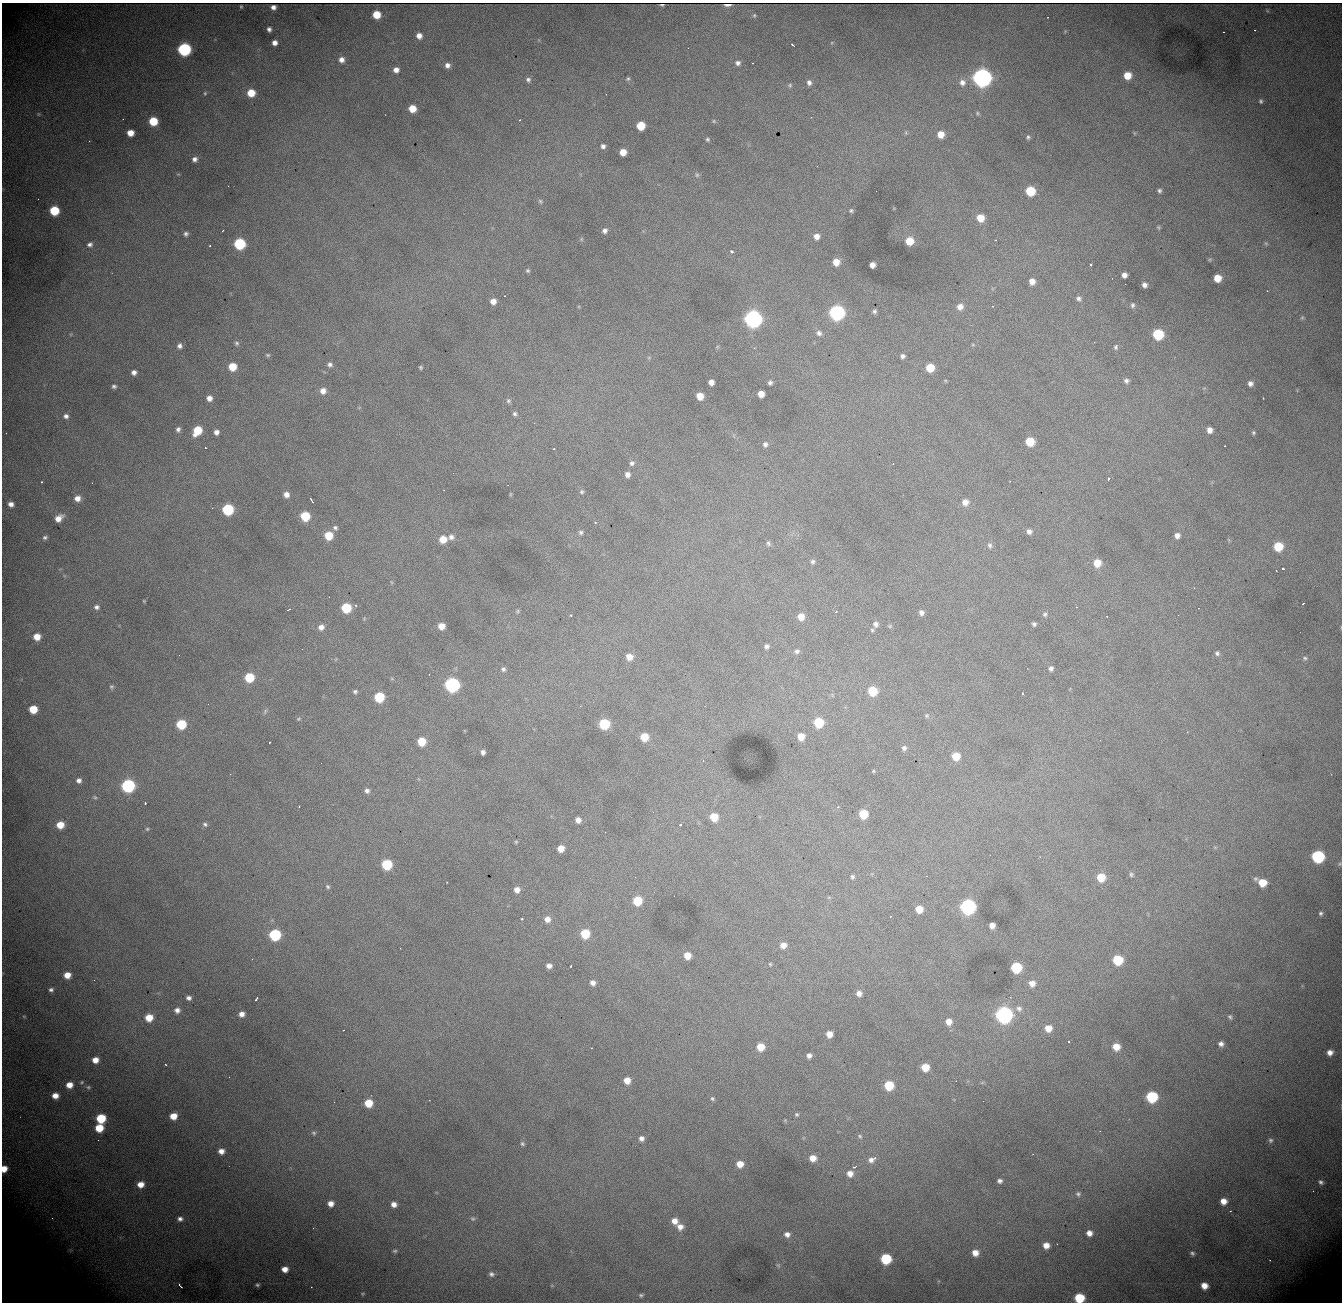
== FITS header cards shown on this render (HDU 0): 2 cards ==
NAXIS1  = 1340
NAXIS2  = 1300

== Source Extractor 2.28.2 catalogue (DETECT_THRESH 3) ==
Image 1340 x 1300 px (HDU 0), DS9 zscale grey, 1 PNG px = 1 image px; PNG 1344 x 1304 px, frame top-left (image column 1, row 1300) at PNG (2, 3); no overlay
Background 1870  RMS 22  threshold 67.3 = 3 sigma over >= 5 px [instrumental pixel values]
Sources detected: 328; all 328 listed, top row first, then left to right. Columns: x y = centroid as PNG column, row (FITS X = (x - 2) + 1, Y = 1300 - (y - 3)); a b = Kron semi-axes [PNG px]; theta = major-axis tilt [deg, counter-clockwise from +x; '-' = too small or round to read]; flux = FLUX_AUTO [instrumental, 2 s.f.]
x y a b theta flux
662 5 4 2 - 1.9e+03
727 5 6 2 0 5.9e+03
241 7 3 2 - 1.5e+03
273 7 5 4 - 4.3e+03
376 15 6 6 - 3.3e+04
754 15 6 4 69 2.2e+03
269 29 5 4 - 4.7e+03
1255 30 2 2 - 1.5e+03
1224 32 3 2 - 1.5e+03
419 36 6 6 - 1.0e+04
274 43 5 5 - 8.3e+03
792 45 3 2 - 2.0e+03
184 49 7 7 - 2.6e+05
341 60 6 6 - 9.0e+03
738 63 7 7 - 5.5e+03
447 65 6 6 - 7.3e+03
396 70 6 6 - 9.1e+03
1127 76 6 6 - 2.6e+04
982 78 8 8 - 1.1e+06
628 79 6 4 41 2.4e+03
528 80 6 6 - 4.0e+03
809 82 6 5 - 5.4e+03
962 82 8 8 - 8.9e+03
790 85 6 6 - 2.6e+03
205 93 6 5 - 2.3e+03
251 93 7 6 - 3.1e+04
1261 101 6 5 - 3.2e+03
412 109 6 6 - 2.6e+04
977 113 5 4 - 2.0e+03
38 114 6 3 -71 1.7e+03
519 120 2 2 - 8.0e+02
153 121 6 6 - 4.9e+04
714 121 6 5 - 2.2e+03
641 126 6 6 - 4.1e+04
130 133 6 5 - 1.8e+04
906 133 6 4 -72 1.8e+03
1134 133 6 3 -72 1.5e+03
941 134 6 6 - 1.8e+04
1028 137 5 5 - 2.7e+03
707 139 6 5 - 2.5e+03
603 146 5 4 - 4.8e+03
623 152 6 5 - 1.7e+04
195 159 7 6 - 6.5e+03
697 175 7 6 - 3.2e+03
1030 191 7 6 - 5.8e+04
1159 191 6 5 - 3.6e+03
38 199 2 2 - 3.9e+03
540 201 6 5 - 2.3e+03
54 211 6 6 - 6.3e+04
851 211 5 5 - 2.5e+03
980 218 7 7 - 2.4e+04
1158 227 6 4 -72 2.2e+03
223 230 3 2 - 3.4e+03
605 231 6 6 - 5.9e+03
186 234 5 5 - 3.8e+03
817 236 6 6 - 9.7e+03
581 239 6 4 90 2.0e+03
996 240 3 2 - 9.8e+02
909 241 7 6 - 3.3e+04
90 244 7 6 - 4.9e+03
239 244 7 7 - 1.4e+05
1266 244 6 4 -20 1.9e+03
210 246 3 2 - 1.4e+03
731 251 3 3 - 7.4e+03
836 262 6 6 - 1.7e+04
872 265 5 5 - 1.0e+04
1091 265 3 3 - 2.2e+03
528 271 5 5 - 2.5e+03
1124 275 5 5 - 7.9e+03
1217 278 6 6 - 2.6e+04
1032 281 6 5 - 1.1e+04
1144 285 5 5 - 6.2e+03
504 296 2 2 - 1.1e+03
1078 298 5 5 - 4.2e+03
493 301 6 6 - 1.1e+04
1132 305 7 6 - 3.8e+03
993 306 3 2 - 1.3e+03
960 307 7 7 - 1.0e+04
874 311 6 5 - 3.2e+03
837 313 7 7 - 4.4e+05
1302 318 6 5 - 2.2e+03
753 319 8 7 - 7.6e+05
819 333 8 6 -33 5.5e+03
1158 334 7 7 - 9.4e+04
237 343 6 6 - 3.3e+03
973 345 5 3 - 1.3e+03
180 346 7 6 - 5.9e+03
1116 347 6 5 - 2.8e+03
754 348 3 3 - 1.5e+03
268 355 6 4 -15 2.3e+03
903 356 4 4 - 4.2e+03
330 364 5 5 - 4.3e+03
232 367 6 6 - 3.3e+04
421 367 4 4 - 2.1e+03
930 368 6 6 - 3.5e+04
134 372 5 5 - 6.4e+03
1126 381 6 5 - 4.4e+03
711 382 5 5 - 9.1e+03
770 382 5 4 - 3.9e+03
1250 383 6 6 - 6.5e+03
114 386 5 4 - 3.5e+03
323 391 6 6 - 9.9e+03
761 394 5 5 - 1.6e+04
700 396 6 5 - 1.9e+04
209 398 6 6 - 9.0e+03
1263 398 3 2 - 2.1e+03
508 401 7 6 - 3.4e+03
515 414 6 6 - 3.5e+03
66 416 7 6 - 5.5e+03
178 429 6 6 - 4.7e+03
197 430 8 6 55 4.2e+04
1209 430 6 5 - 9.9e+03
216 432 5 5 - 6.6e+03
1253 433 5 5 - 2.4e+03
1030 441 6 6 - 4.3e+04
765 444 7 6 - 4.9e+03
205 448 2 2 - 1.0e+03
554 449 3 2 - 1.2e+03
632 463 7 7 - 4.9e+03
627 474 6 6 - 7.5e+03
1108 478 3 3 - 2.8e+03
42 482 3 2 - 2.2e+03
92 483 2 2 - 8.1e+02
508 485 2 2 - 1.0e+03
444 490 2 2 - 1.1e+03
582 492 6 5 - 2.7e+03
286 495 6 5 - 8.7e+03
77 498 7 6 - 1.1e+04
312 500 6 2 -59 4.3e+03
965 502 7 7 - 1.1e+04
11 504 5 5 - 7.6e+03
1013 508 2 2 - 2.2e+03
228 509 7 7 - 1.2e+05
305 516 6 6 - 5.9e+04
59 518 8 6 41 1.3e+04
595 522 3 3 - 2.1e+03
335 528 6 5 - 3.4e+03
1029 531 6 5 - 5.5e+03
581 532 6 5 - 3.5e+03
329 535 6 6 - 3.5e+04
1177 535 5 5 - 7.8e+03
45 537 6 5 - 3.4e+03
451 537 7 7 - 6.2e+03
443 539 7 6 - 2.2e+04
768 543 7 5 -67 3.4e+03
990 545 8 6 -70 4.7e+03
1278 546 7 7 - 4.6e+04
813 561 6 6 - 3.5e+03
1097 563 7 7 - 2.4e+04
1283 569 3 3 - 2.1e+03
1276 570 2 2 - 1.3e+03
329 597 3 2 - 1.2e+03
144 601 4 3 - 1.3e+03
1303 603 4 2 - 2.6e+03
96 607 6 6 - 4.6e+03
346 608 6 6 - 6.8e+04
288 610 3 2 - 1.4e+03
518 611 6 5 - 2.2e+03
836 612 3 2 - 1.3e+03
921 613 7 6 - 5.7e+03
1045 614 6 5 - 2.9e+03
571 615 3 2 - 1.9e+03
1178 615 2 2 - 3.2e+03
1107 616 2 2 - 1.5e+03
801 617 7 7 - 1.5e+04
876 624 7 7 - 5.6e+03
1034 624 4 4 - 3.2e+03
441 626 6 5 - 1.6e+04
890 626 5 5 - 2.1e+03
321 627 6 6 - 8.2e+03
872 630 5 5 - 2.1e+03
37 637 6 6 - 2.0e+04
766 646 5 5 - 4.7e+03
797 651 8 6 5 4.4e+03
1217 653 6 5 - 3.4e+03
629 657 7 6 - 1.4e+04
1305 658 7 5 -17 2.9e+03
1051 668 6 5 - 4.3e+03
503 669 6 6 - 4.0e+03
249 677 6 6 - 5.7e+04
452 685 7 7 - 3.6e+05
111 687 6 6 - 2.8e+03
355 691 5 4 - 2.8e+03
872 691 7 7 - 4.5e+04
1022 693 3 2 - 1.3e+03
379 697 6 6 - 7.3e+04
33 709 6 6 - 3.7e+04
265 711 9 4 64 3.1e+03
927 716 6 5 - 2.3e+03
298 719 6 4 35 1.9e+03
818 722 7 6 - 6.0e+04
181 724 6 6 - 6.6e+04
604 724 7 7 - 8.3e+04
644 737 6 6 - 2.8e+04
801 737 7 6 - 1.9e+04
1100 740 3 2 - 1.4e+03
422 741 6 6 - 3.5e+04
270 742 3 2 - 1.9e+03
904 748 6 6 - 4.4e+03
483 752 5 4 - 5.1e+03
956 756 7 7 - 2.8e+04
703 760 3 2 - 2.3e+03
873 771 5 4 - 1.6e+03
79 780 6 6 - 5.7e+03
128 786 7 7 - 2.6e+05
367 791 6 6 - 5.0e+03
95 797 6 4 -42 2.2e+03
145 803 3 2 - 6.5e+03
299 806 2 2 - 1.1e+03
838 807 5 4 - 1.9e+03
863 814 6 6 - 4.5e+04
714 817 7 6 - 3.0e+04
578 820 5 5 - 8.6e+03
205 824 6 4 -38 2.9e+03
60 825 7 6 - 2.5e+04
680 825 4 4 - 2.0e+03
147 829 5 5 - 2.0e+03
605 832 2 2 - 9.1e+02
516 842 5 4 - 1.7e+03
561 848 6 5 - 1.7e+04
1040 857 3 3 - 1.7e+03
1318 857 7 7 - 1.8e+05
387 864 7 6 - 9.0e+04
1131 874 6 5 - 2.9e+03
926 876 2 2 - 6.3e+02
852 877 5 4 - 3.0e+03
1101 877 7 7 - 3.1e+04
1262 883 7 7 - 2.9e+04
328 887 6 5 - 3.0e+03
517 890 6 6 - 9.6e+03
637 901 7 7 - 4.7e+04
968 907 7 7 - 4.4e+05
919 909 6 6 - 2.2e+04
1321 913 5 5 - 3.1e+03
522 919 3 3 - 3.3e+03
547 919 7 7 - 1.0e+04
992 925 5 5 - 1.0e+04
585 934 6 6 - 5.2e+04
275 935 7 7 - 1.4e+05
783 945 7 6 - 1.0e+04
687 956 6 6 - 2.1e+04
1118 960 7 6 - 6.8e+04
770 964 5 4 - 1.8e+03
549 966 6 5 - 7.1e+03
571 966 3 2 - 1.2e+03
1016 967 7 7 - 8.8e+04
67 975 6 5 - 1.6e+04
593 983 6 6 - 6.9e+03
1032 983 7 6 - 1.1e+04
51 990 5 4 - 3.8e+03
859 993 6 5 - 7.7e+03
189 998 6 5 - 5.5e+03
256 999 4 2 - 1.8e+03
1019 1008 8 7 - 5.0e+03
177 1010 7 6 - 7.1e+03
242 1014 6 5 - 8.9e+03
1004 1015 8 7 - 6.4e+05
24 1016 6 4 -2 1.8e+03
1230 1017 7 5 -61 2.8e+03
149 1018 7 6 - 2.5e+04
949 1022 7 6 - 1.2e+04
1048 1028 6 6 - 1.7e+04
343 1030 2 2 - 9.3e+02
829 1034 5 5 - 1.5e+04
1221 1044 5 5 - 6.0e+03
760 1047 6 6 - 2.5e+04
1116 1047 7 7 - 2.0e+04
591 1048 2 2 - 7.8e+02
1330 1052 5 5 - 8.8e+03
809 1056 5 5 - 6.3e+03
95 1060 7 6 - 1.5e+04
925 1067 6 6 - 2.7e+04
627 1080 6 6 - 1.5e+04
82 1082 6 5 - 2.6e+03
69 1085 8 7 - 1.6e+04
889 1085 7 6 - 5.3e+04
88 1087 7 6 - 3.4e+03
55 1096 7 6 - 1.4e+04
1152 1097 7 7 - 1.1e+05
712 1098 6 5 - 2.5e+03
368 1103 6 6 - 3.3e+04
797 1114 5 5 - 2.4e+03
173 1116 6 6 - 2.0e+04
101 1118 7 6 - 6.2e+04
785 1120 4 4 - 1.5e+03
99 1128 7 6 - 3.6e+04
314 1133 7 5 -33 3.1e+03
860 1136 6 5 - 2.6e+03
641 1138 6 6 - 6.4e+03
1271 1140 6 6 - 3.7e+03
522 1143 6 5 - 2.5e+03
221 1151 6 5 - 9.7e+03
1033 1154 2 2 - 7.7e+02
813 1158 6 6 - 1.5e+04
872 1159 11 6 29 8.7e+03
740 1164 6 6 - 1.8e+04
855 1167 6 4 22 1.8e+03
4 1169 5 5 - 1.9e+04
850 1174 7 7 - 1.0e+04
1000 1181 5 4 - 4.5e+03
1321 1182 6 5 - 3.9e+03
141 1184 7 6 - 1.6e+04
1078 1194 7 6 - 3.5e+03
1223 1201 6 6 - 1.4e+04
331 1204 5 5 - 1.1e+04
394 1204 5 5 - 8.9e+03
1230 1211 2 2 - 1.0e+03
180 1219 6 5 - 5.6e+03
473 1219 7 6 - 2.9e+03
674 1221 7 7 - 1.2e+04
680 1227 8 7 - 1.1e+04
1089 1233 6 5 - 9.9e+03
787 1234 7 6 - 7.6e+03
1046 1245 6 6 - 1.3e+04
70 1250 7 6 - 3.9e+03
395 1251 6 4 -11 2.5e+03
975 1253 6 6 - 1.4e+04
1192 1253 5 5 - 3.3e+03
886 1259 7 7 - 9.2e+04
778 1265 6 4 -44 2.3e+03
285 1269 6 5 - 1.3e+04
491 1274 6 5 - 4.3e+03
180 1285 5 2 - 3.2e+03
257 1285 5 4 - 2.6e+03
1204 1286 6 6 - 1.5e+04
363 1294 5 4 - 1.8e+03
641 1295 6 5 - 2.9e+03
1079 1298 7 6 - 7.1e+04
At the frame edge (FLAGS 8, measured only in part): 2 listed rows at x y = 4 1169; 1079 1298